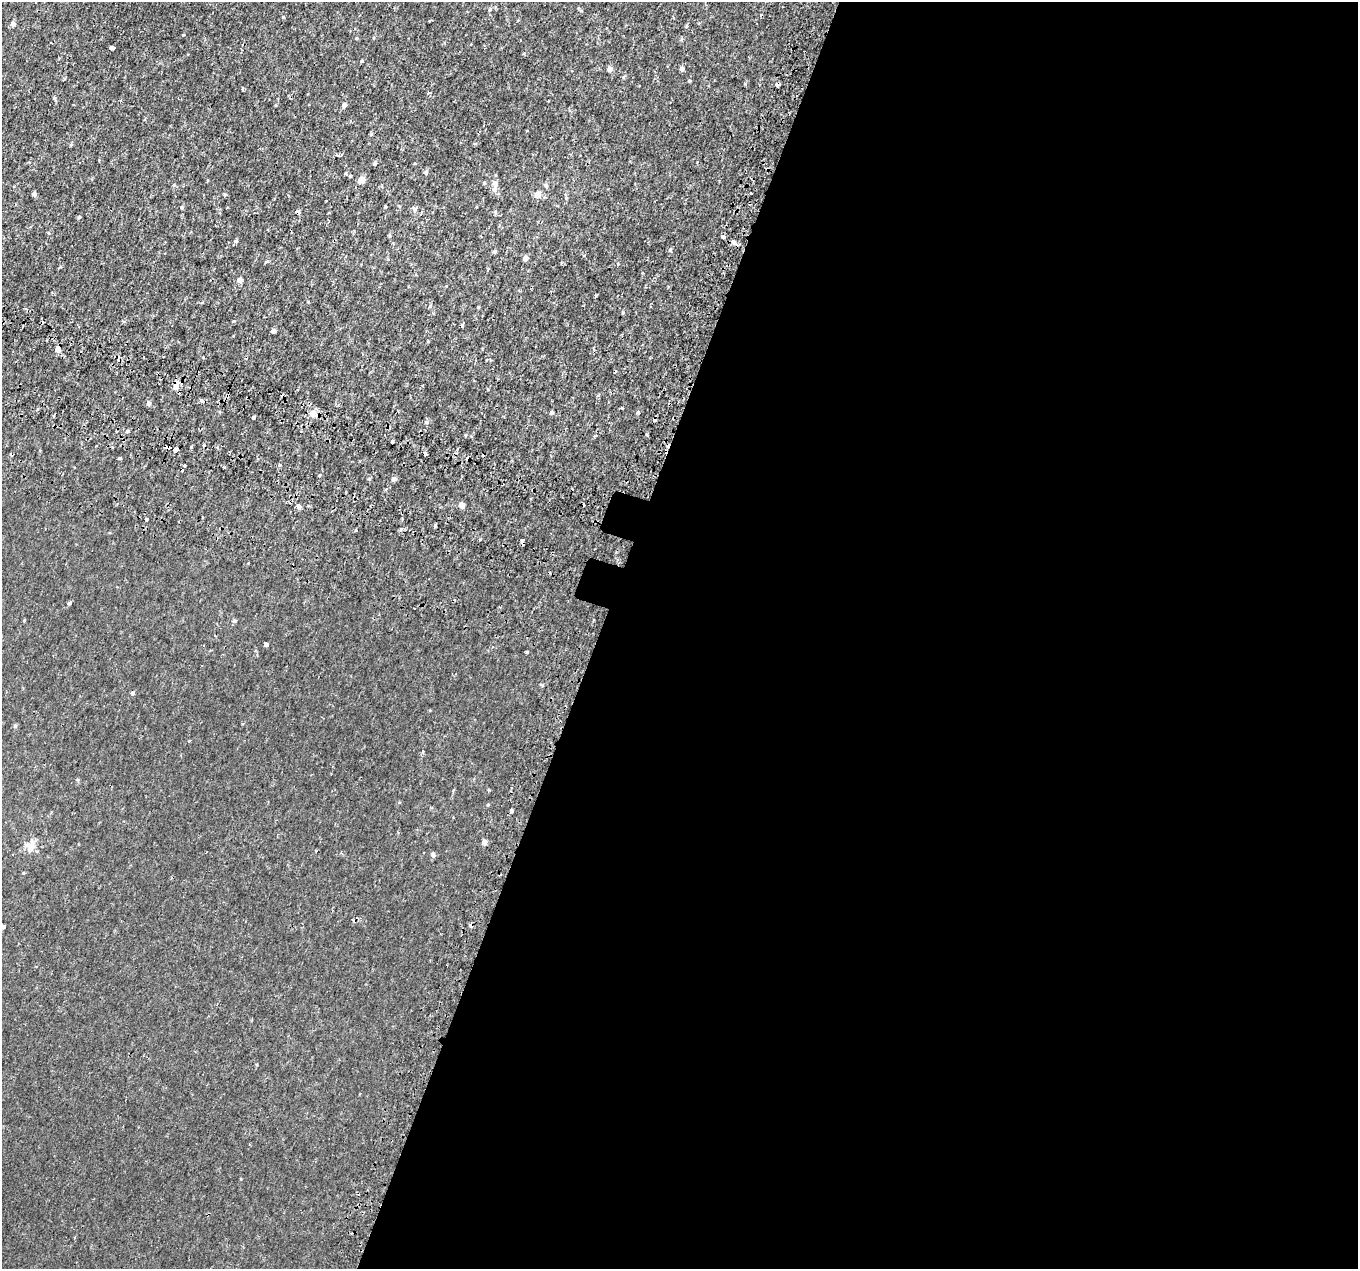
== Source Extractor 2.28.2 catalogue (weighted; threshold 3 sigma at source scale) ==
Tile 12 of 4 x 4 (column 4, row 3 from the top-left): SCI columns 4124-5479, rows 1572-2838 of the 5544 x 5737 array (HDU 1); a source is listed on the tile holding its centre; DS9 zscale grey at full resolution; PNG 1360 x 1271 px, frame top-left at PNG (2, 2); no overlay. Shown black and unused: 56% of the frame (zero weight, under 2 of 3 exposures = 5% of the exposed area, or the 3 px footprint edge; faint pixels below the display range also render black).
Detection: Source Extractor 2.28.2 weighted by HDU 2 'WHT'; one run over the whole footprint, this tile lists its part. Background 5.62e-04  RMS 0.0017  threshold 0.00757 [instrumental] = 3 sigma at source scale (4.5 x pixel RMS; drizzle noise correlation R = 1.50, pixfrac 1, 0.0396/0.0396 arcsec/px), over >= 5 px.
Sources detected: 109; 16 cosmic-ray / hot-pixel residue — not listed; the other 93 listed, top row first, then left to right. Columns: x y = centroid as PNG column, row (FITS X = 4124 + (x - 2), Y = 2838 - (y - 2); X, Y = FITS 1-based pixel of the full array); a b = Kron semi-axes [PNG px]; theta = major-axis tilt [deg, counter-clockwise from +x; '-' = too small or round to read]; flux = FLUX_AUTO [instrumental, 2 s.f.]
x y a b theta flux
490 9 5 4 - 0.41
283 17 4 4 - 0.17
13 24 6 5 - 0.57
686 26 6 4 89 0.18
183 35 4 3 - 0.13
356 38 5 3 - 0.14
681 39 6 4 71 0.2
112 48 4 4 - 1.1
362 61 4 3 - 0.21
610 69 5 5 - 0.84
682 69 5 4 - 0.56
623 77 6 3 70 0.2
689 81 4 3 - 0.18
777 85 4 4 - 0.5
242 88 4 2 - 0.17
429 93 4 3 - 0.54
54 98 6 4 -63 0.24
344 105 5 4 - 0.63
371 134 5 4 - 0.19
71 145 6 3 21 0.18
374 163 5 5 - 0.31
426 172 5 5 - 0.38
346 173 5 3 - 0.17
350 176 5 4 - 0.2
361 179 5 4 - 2.1
495 183 8 7 - 1
546 185 7 5 -72 0.31
750 193 3 2 - 0.2
34 194 4 4 - 0.53
537 194 6 6 - 1.4
182 207 4 4 - 0.28
385 207 4 3 - 0.15
414 209 7 5 -61 0.32
297 211 4 3 - 0.67
79 217 5 4 - 0.21
49 233 5 3 - 0.15
723 237 4 3 - 1.1
236 241 4 4 - 0.48
734 242 4 3 - 3.7
670 250 6 4 88 0.26
494 251 5 4 - 0.26
525 258 5 4 - 0.9
240 280 5 4 - 1
430 306 6 5 - 0.25
623 313 4 4 - 0.17
123 321 5 3 - 0.16
273 331 4 4 - 0.64
428 341 4 3 - 0.13
58 349 6 5 - 1.2
176 387 8 6 72 1.5
598 396 5 3 - 0.18
202 401 5 3 - 3.7
148 403 5 5 - 0.52
622 408 3 3 - 0.22
552 412 4 4 - 0.5
638 412 5 4 - 0.22
313 414 10 8 -18 1.3
253 417 3 3 - 0.9
655 419 4 3 - 0.69
426 422 6 5 - 0.33
127 431 5 4 - 0.25
647 435 3 2 - 0.41
392 441 3 3 - 1.8
168 448 4 3 - 4.9
175 449 4 4 - 5
120 458 4 3 - 0.21
467 459 4 4 - 1.3
184 465 3 3 - 0.72
279 465 5 3 - 0.17
224 468 3 2 - 0.19
320 475 3 3 - 0.3
369 479 5 4 - 0.18
394 479 5 4 - 0.6
461 505 5 5 - 1.2
299 506 6 5 - 0.45
147 519 3 3 - 0.39
435 526 3 3 - 1.6
401 529 5 3 - 0.38
481 539 3 3 - 0.41
70 603 3 3 - 0.51
234 621 5 4 - 0.22
266 644 4 3 - 2.3
527 652 3 3 - 0.62
132 693 4 3 - 0.85
15 726 5 5 - 0.27
189 741 3 3 - 0.2
422 751 6 3 89 0.22
488 805 4 3 - 0.14
511 811 4 4 - 1.8
484 842 5 4 - 0.73
30 848 17 11 59 1.5
433 854 5 5 - 0.46
3 926 4 3 - 0.42
Overlapping masked pixels (flux is a lower limit): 9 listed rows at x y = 777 85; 297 211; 58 349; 176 387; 202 401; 655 419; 168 448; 175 449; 467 459
Unlisted compact peaks at least as high as the median listed source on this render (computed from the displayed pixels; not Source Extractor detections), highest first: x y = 745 84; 542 685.